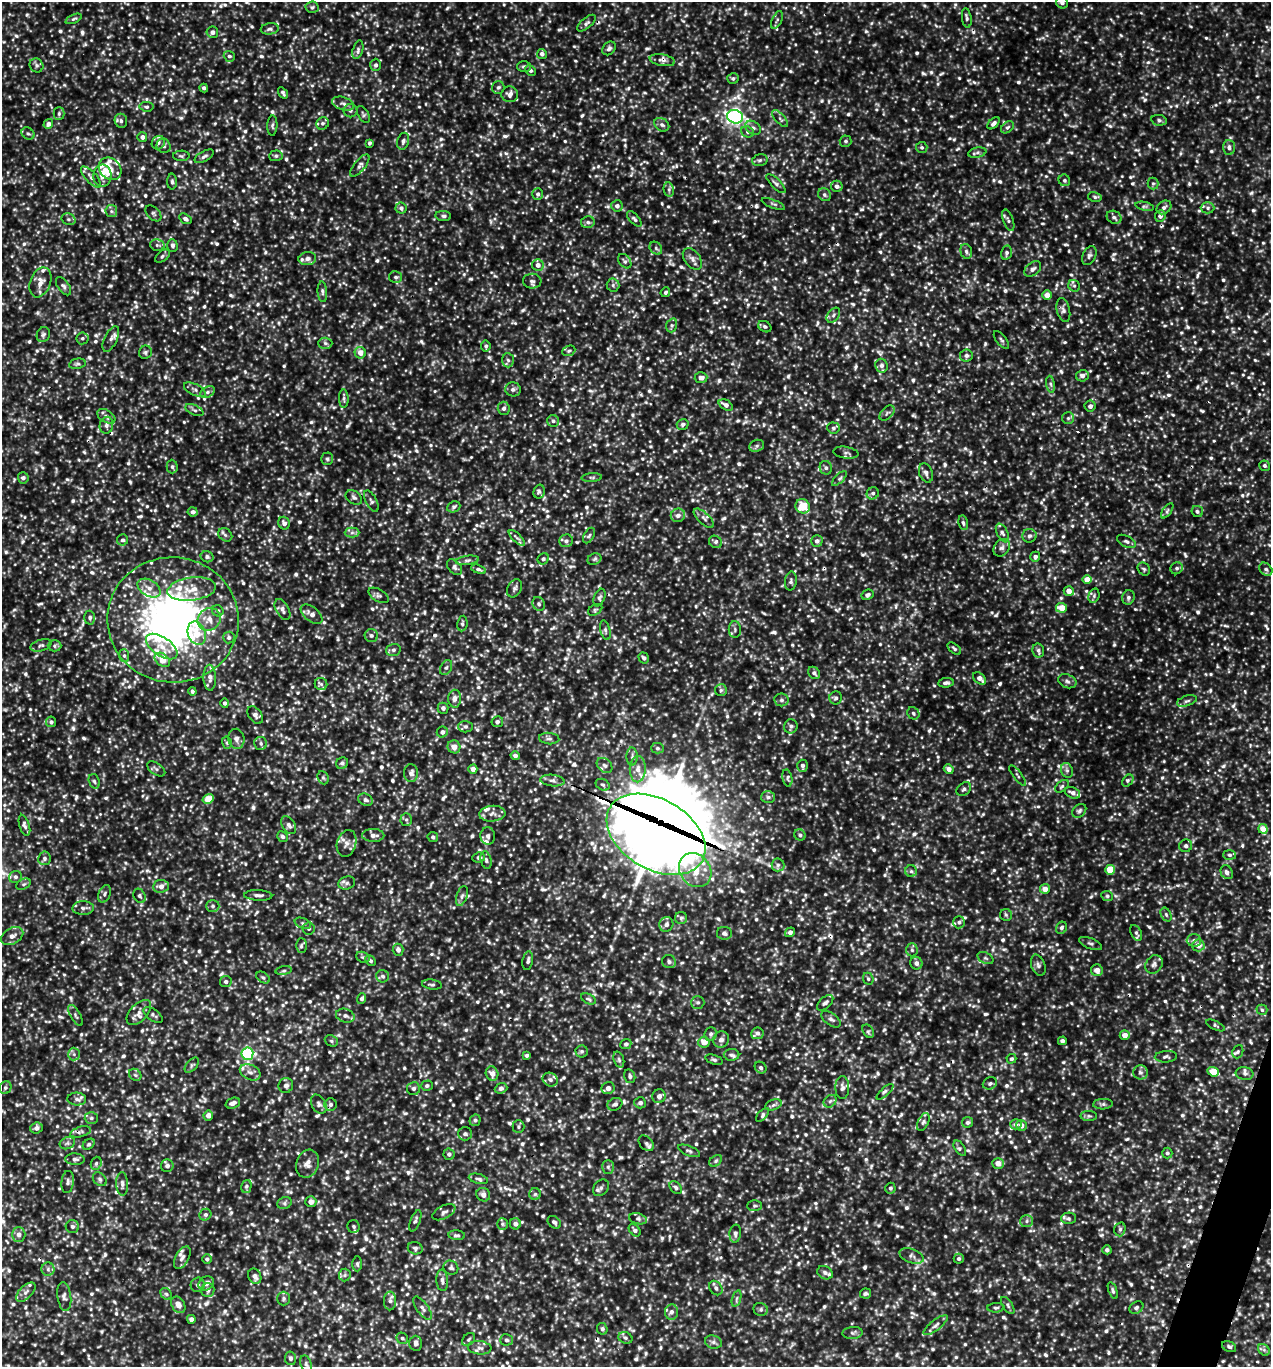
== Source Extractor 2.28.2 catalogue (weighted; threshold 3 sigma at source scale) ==
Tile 6 of 4 x 4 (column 2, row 2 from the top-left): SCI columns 1564-2832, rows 2762-4126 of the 5508 x 5497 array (HDU 1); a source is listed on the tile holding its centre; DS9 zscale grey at full resolution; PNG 1273 x 1369 px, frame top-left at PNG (2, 2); each listed source drawn as its Kron ellipse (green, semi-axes under 4 px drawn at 4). Shown black and unused: <1% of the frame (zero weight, under 3 of 5 exposures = <1% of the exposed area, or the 3 px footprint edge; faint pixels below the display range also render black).
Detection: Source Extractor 2.28.2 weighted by HDU 2 'WHT'; one run over the whole footprint, this tile lists its part. Background 0.188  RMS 0.043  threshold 0.193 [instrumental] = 3 sigma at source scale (4.5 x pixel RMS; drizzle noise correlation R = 1.50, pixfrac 1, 0.05/0.05 arcsec/px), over >= 5 px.
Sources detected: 1681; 7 too faint to see at this stretch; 8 cosmic-ray / hot-pixel residue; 1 long thin detection or spike segment (spike, bleed or trail) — neither listed nor drawn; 45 inside a brighter listed object's ellipse — not listed separately; of the other 1620, all 500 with FLUX_AUTO >= 8.9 (the completeness limit of this list) listed and drawn (1120 fainter detections not listed), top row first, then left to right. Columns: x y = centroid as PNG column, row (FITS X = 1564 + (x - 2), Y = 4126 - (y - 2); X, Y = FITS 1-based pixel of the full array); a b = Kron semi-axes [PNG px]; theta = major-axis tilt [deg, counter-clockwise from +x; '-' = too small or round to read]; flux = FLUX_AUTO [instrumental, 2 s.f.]
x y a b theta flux
1062 3 6 5 - 15
312 7 6 5 - 9.4
967 18 10 4 -82 11
74 19 8 4 24 9
777 20 9 4 65 11
586 23 11 5 41 13
270 29 9 5 7 13
212 32 6 5 - 18
609 48 7 6 - 13
358 50 9 5 73 12
542 54 5 5 - 16
229 56 6 5 - 10
662 60 13 5 -10 22
36 65 7 6 - 12
376 65 6 5 - 10
524 67 7 5 1 11
530 70 6 5 - 9.3
733 78 6 5 - 9.1
498 87 6 6 - 9.7
204 88 4 3 - 9.8
283 93 6 4 -55 10
510 94 8 8 - 24
343 104 11 6 -18 18
147 107 7 4 -6 9.4
350 111 7 6 - 11
59 113 6 5 - 10
363 114 9 5 -58 9.2
735 117 8 6 -14 1300
780 119 10 5 -47 14
1159 120 8 5 -11 10
121 121 7 6 - 12
323 123 6 6 - 9.8
994 123 7 4 44 14
48 124 5 4 - 19
662 125 8 6 -36 14
272 126 10 5 88 10
1007 127 7 5 39 9.8
753 128 8 6 -37 15
747 132 6 5 - 10
28 133 7 5 -37 9.8
142 137 5 5 - 19
403 141 8 6 73 14
846 141 6 6 - 9.8
158 143 7 6 - 15
369 143 4 3 - 9.8
164 146 7 6 - 12
922 147 6 5 - 9.5
1229 147 7 6 - 16
977 153 9 5 11 12
181 156 8 5 1 9.3
204 156 10 5 29 14
276 156 7 5 3 9.7
760 160 8 5 16 10
360 166 13 5 50 17
110 169 12 10 -47 42
102 176 11 9 86 41
91 177 13 5 -47 17
1064 180 6 5 - 9.4
172 182 8 5 -89 10
1153 183 6 5 - 8.9
776 184 13 4 -45 14
837 186 6 5 - 16
669 190 7 5 -79 11
538 194 6 5 - 13
824 195 7 6 - 11
1095 197 7 5 -11 9.6
773 204 12 3 -22 9.7
617 206 5 5 - 18
1145 206 9 3 -13 9.1
1164 207 8 6 37 14
401 208 5 5 - 13
1208 208 7 5 1 12
111 211 6 5 - 9.8
153 213 9 6 -45 11
443 216 8 5 -7 10
1160 216 6 5 - 18
1114 217 8 6 -28 13
69 219 7 5 -20 11
185 219 6 5 - 15
634 219 9 4 -48 10
1008 220 11 5 -70 12
588 222 7 5 9 11
157 245 7 5 -12 10
172 245 6 5 - 12
656 248 7 5 -47 9.6
966 251 7 5 -74 11
1006 253 7 5 76 11
1089 255 10 6 63 15
162 256 8 5 39 9.6
307 259 9 6 10 19
692 259 12 7 -52 22
625 261 8 5 -53 11
538 265 6 5 - 23
1033 269 9 6 40 15
396 277 6 6 - 10
532 281 9 7 -1 15
40 282 15 10 69 43
613 285 6 6 - 9.8
64 286 10 5 -55 13
1074 286 6 5 - 9.8
322 292 10 4 -86 11
665 292 5 4 - 9.5
1047 295 5 4 - 42
1063 310 12 6 -76 18
833 315 8 5 51 13
672 325 7 5 73 8.9
765 327 7 5 -31 9.6
43 335 8 6 63 11
82 338 6 6 - 10
111 339 14 6 64 18
1001 340 11 5 -52 11
325 343 7 5 0 11
486 346 5 4 - 10
569 351 7 5 22 9.4
145 352 7 6 - 10
360 353 6 5 - 38
966 356 6 6 - 13
508 360 7 6 - 12
77 364 8 5 10 9.4
881 366 7 6 - 16
1082 376 6 5 - 18
701 378 6 5 - 21
1051 384 8 4 -81 10
513 389 8 7 - 14
195 390 12 5 -26 15
207 392 8 5 27 12
344 399 9 5 -89 9.9
726 405 7 5 -31 23
1090 406 5 5 - 15
504 408 6 6 - 12
194 410 9 5 -25 11
887 413 9 5 46 12
106 416 10 6 -32 15
1068 418 6 6 - 9
553 421 6 6 - 9.3
683 424 6 5 - 11
106 425 8 6 78 16
833 428 6 5 - 11
757 446 7 6 - 12
846 453 12 6 -9 14
327 459 6 6 - 9.3
1264 466 5 5 - 9.8
172 467 7 5 -88 11
826 468 7 6 - 12
926 473 10 6 -70 18
592 477 10 4 4 9.5
23 478 5 5 - 14
839 478 9 3 45 9
539 492 7 5 76 11
873 493 6 5 - 12
354 497 9 6 -35 13
371 501 12 5 -63 13
803 506 7 7 - 99
454 507 7 5 23 9.5
1167 511 9 4 55 9.8
1197 511 6 5 - 9.9
193 512 5 4 - 15
678 515 7 6 - 21
704 518 13 5 -43 15
284 523 6 5 - 17
963 523 7 5 -81 11
352 533 7 5 1 12
1002 533 10 5 -63 14
225 535 7 6 - 11
589 536 8 5 62 10
1029 536 7 6 - 13
517 538 10 4 -44 12
122 540 5 5 - 11
566 541 7 6 - 14
817 541 6 5 - 18
1126 541 10 5 -25 13
715 542 7 6 - 11
1002 548 10 7 49 17
207 557 6 5 - 11
1035 557 5 5 - 16
543 559 6 5 - 9.2
594 559 7 5 23 10
467 560 12 4 7 13
454 567 9 6 -48 14
1177 568 6 5 - 11
478 569 7 4 -19 10
1144 569 7 5 -51 9.1
1266 569 7 5 -44 12
1087 579 5 4 - 50
791 581 9 5 85 12
149 588 12 8 -31 35
514 588 9 6 61 14
192 589 24 11 7 83
1069 591 5 4 - 34
379 595 11 6 -31 13
867 595 6 5 - 16
1094 596 7 5 71 9.1
1128 597 7 6 - 14
599 598 9 5 69 11
539 604 7 6 - 11
1061 608 5 5 - 64
282 609 11 6 -61 20
595 610 8 5 30 8.9
218 611 6 5 - 9.8
312 614 13 7 -39 29
90 618 7 5 90 12
209 619 12 10 44 42
173 620 66 62 -6 2200
462 623 8 5 82 9.3
605 630 10 5 -76 12
735 630 8 6 -90 12
197 633 12 8 -68 57
371 635 6 6 - 11
229 638 6 5 - 9.2
41 645 11 5 18 13
54 646 7 5 0 9.8
162 646 18 9 -35 65
954 649 8 4 -38 9
393 650 7 6 - 12
1038 651 7 6 - 13
124 656 6 5 - 9.7
644 658 6 5 - 13
162 660 8 6 -37 81
446 668 8 5 61 12
814 673 7 5 -49 13
210 678 13 6 -88 23
980 678 7 5 -41 26
1067 681 9 6 -22 16
946 683 7 5 9 13
321 684 6 6 - 11
721 690 6 6 - 10
192 691 4 4 - 9.8
836 698 6 6 - 11
455 699 9 6 89 20
781 700 7 6 - 12
1187 701 10 5 18 12
225 703 5 4 - 10
443 708 5 5 - 16
913 713 6 5 - 10
255 715 10 6 -54 16
51 722 5 5 - 11
497 722 6 5 - 13
791 726 7 6 - 13
465 727 7 5 0 11
442 732 5 5 - 16
236 739 10 8 -81 18
549 739 10 5 -5 14
227 743 6 5 - 9.5
261 743 6 6 - 11
454 747 6 6 - 34
657 748 6 5 - 9.2
515 756 5 4 - 15
632 757 9 5 -89 13
342 763 6 5 - 13
604 765 9 6 -42 16
802 766 6 5 - 15
156 769 10 5 -34 12
473 769 4 4 - 23
638 769 13 8 89 36
949 769 5 4 - 24
1067 770 8 6 -69 12
411 773 9 7 -86 19
1018 775 12 3 -52 9.2
323 778 7 5 -67 9.3
787 778 9 5 -79 10
94 781 7 5 -71 9.4
552 781 12 6 -6 19
1128 781 7 5 52 9.3
603 785 7 5 -30 10
1062 786 8 5 41 9
964 789 8 6 40 12
1072 793 8 5 -24 19
768 797 7 6 - 10
208 799 5 4 - 66
366 800 7 6 - 14
1079 811 8 6 46 11
492 814 13 8 5 27
406 819 6 5 - 10
24 825 11 5 -73 13
289 825 10 6 -58 18
1263 829 5 4 - 65
656 834 53 35 -30 12000
373 835 11 6 -1 26
800 835 6 5 - 10
488 836 9 7 -86 18
283 837 6 5 - 11
433 837 5 5 - 11
347 843 14 9 73 32
1186 846 6 6 - 13
1230 855 6 5 - 11
479 857 6 5 - 10
44 858 7 6 - 13
486 860 9 5 -77 11
778 865 6 6 - 11
695 870 18 15 -53 96
1110 870 5 5 - 96
911 871 6 6 - 9.3
1227 872 7 6 - 16
15 877 6 6 - 13
347 883 8 6 16 13
23 884 7 5 27 9.1
161 886 8 6 5 27
1045 889 5 5 - 35
105 894 9 6 68 12
258 895 14 5 -3 18
140 896 7 5 -61 12
462 896 10 5 71 14
1107 896 6 5 - 9.4
213 906 6 5 - 11
83 908 11 6 1 17
1006 915 6 6 - 9.2
1166 915 7 5 -63 9.3
681 918 6 6 - 9.5
959 922 6 6 - 10
303 923 8 5 -21 11
666 924 7 7 - 17
1061 928 6 5 - 12
309 929 6 6 - 9.9
790 932 5 4 - 15
724 933 7 6 - 14
1136 933 8 5 -64 10
12 936 12 8 29 26
1194 940 7 6 - 13
1090 944 12 5 -22 12
1198 945 6 6 - 34
301 946 7 5 -90 9.4
398 950 6 5 - 21
912 950 6 5 - 10
363 957 7 5 -21 10
985 958 8 5 -27 9.9
371 961 6 5 - 9.2
528 961 9 5 80 11
669 962 7 6 - 11
916 963 6 6 - 19
1154 964 10 8 51 18
1038 965 11 7 -71 15
1097 970 6 5 - 26
284 971 8 4 8 8.9
383 976 6 6 - 12
263 978 7 5 -37 8.9
868 979 6 5 - 9.1
226 982 6 5 - 10
432 985 10 5 -7 10
362 999 5 4 - 11
588 999 8 5 -26 9.9
698 1002 6 6 - 11
825 1003 10 5 41 14
1262 1010 5 5 - 9
139 1012 15 8 46 31
76 1015 12 5 -61 12
153 1015 11 5 -34 12
345 1016 9 6 -17 17
831 1019 11 6 -37 16
1215 1025 10 4 -26 8.9
868 1031 7 5 -59 8.9
757 1033 6 6 - 13
711 1034 7 6 - 13
1125 1035 5 5 - 32
721 1039 8 8 - 20
331 1041 7 5 -23 9.3
1062 1041 4 3 - 9.2
704 1042 6 5 - 50
626 1044 5 5 - 12
582 1051 6 6 - 10
1238 1052 7 5 69 9
74 1054 6 6 - 12
247 1054 6 6 - 510
527 1055 4 4 - 9.2
732 1055 8 6 -1 12
1166 1057 11 6 3 12
1011 1059 5 4 - 9.2
619 1060 8 5 -71 9.7
714 1060 9 4 -17 11
192 1065 9 5 48 9.5
761 1068 6 5 - 11
250 1072 11 7 -26 23
1140 1072 7 7 - 14
1213 1072 6 4 -20 85
1245 1073 9 6 -8 12
492 1074 7 6 - 27
135 1075 7 5 -45 9.6
630 1076 7 5 -76 12
550 1080 8 6 -29 16
990 1083 7 6 - 9.9
286 1085 7 7 - 16
427 1086 6 5 - 11
5 1088 6 6 - 9.4
501 1088 6 5 - 14
608 1088 6 6 - 22
842 1088 11 7 -90 19
413 1089 6 6 - 14
885 1092 10 3 42 10
659 1096 7 6 - 18
77 1099 9 6 -3 17
830 1101 7 5 43 11
233 1103 7 5 20 16
640 1103 6 5 - 12
319 1104 10 7 -60 16
330 1104 6 6 - 13
615 1104 8 6 25 13
1103 1104 10 5 3 12
774 1105 8 5 20 12
208 1115 5 4 - 28
762 1115 8 4 46 11
1089 1116 8 5 -1 9.9
91 1118 6 5 - 12
475 1120 6 5 - 9.9
923 1122 9 5 65 12
967 1122 5 5 - 10
1016 1124 6 5 - 14
1021 1125 5 5 - 25
518 1127 6 6 - 9
36 1128 6 5 - 18
81 1132 10 5 16 14
465 1134 7 6 - 15
67 1143 8 6 21 12
646 1143 9 6 -46 13
89 1144 6 5 - 9.3
960 1148 8 5 -55 10
689 1151 11 5 -22 11
1167 1153 5 5 - 10
449 1154 5 5 - 13
75 1159 9 6 -2 14
716 1161 7 5 42 9.1
96 1163 7 5 69 9.1
998 1163 5 5 - 42
307 1164 14 11 70 34
167 1166 6 6 - 16
608 1167 7 6 - 10
100 1179 8 6 -45 12
478 1179 10 5 -14 14
68 1182 11 6 84 14
122 1184 11 6 -87 16
246 1186 6 5 - 10
676 1187 7 5 -50 11
601 1188 9 7 48 15
890 1188 5 5 - 9.6
535 1194 6 5 - 9
483 1195 7 6 - 24
311 1202 5 5 - 24
284 1203 7 6 - 11
755 1206 7 5 1 8.9
444 1212 12 6 27 17
205 1215 6 5 - 11
1068 1218 7 5 0 11
638 1219 9 5 -13 10
415 1221 11 5 69 12
1027 1221 6 6 - 13
554 1222 7 5 -40 12
502 1224 6 5 - 9.1
515 1224 5 5 - 16
354 1226 6 6 - 10
72 1227 6 6 - 12
1120 1229 7 5 75 10
635 1230 7 5 -49 14
735 1233 9 6 86 15
19 1234 7 6 - 22
457 1235 8 5 -5 10
415 1248 7 6 - 12
1107 1250 4 4 - 12
912 1256 12 7 -20 17
182 1258 12 6 61 20
207 1259 5 4 - 10
959 1259 5 5 - 10
357 1264 7 5 -89 9
451 1268 7 7 - 11
48 1269 6 6 - 14
825 1273 8 6 -27 15
345 1275 6 6 - 10
255 1276 8 6 -66 19
442 1280 11 6 -85 16
206 1283 8 6 31 26
198 1285 7 7 - 15
716 1288 8 6 -54 13
208 1290 7 6 - 21
1113 1290 9 4 -70 9.3
26 1292 12 6 45 19
865 1293 5 5 - 9.8
166 1294 6 5 - 9.1
64 1297 14 7 -82 20
284 1298 7 6 - 10
736 1298 8 3 71 9.1
390 1301 9 6 89 16
178 1305 9 6 -56 35
1008 1305 10 5 -57 10
422 1308 13 6 -54 18
996 1308 8 4 4 8.9
1136 1308 7 5 34 10
761 1309 7 6 - 10
671 1312 7 6 - 16
191 1319 4 4 - 16
936 1325 15 5 38 19
602 1329 6 5 - 12
853 1333 10 6 3 12
402 1338 6 5 - 9.9
625 1338 7 5 -21 11
469 1339 7 5 45 9.3
506 1340 6 5 - 11
713 1342 8 6 -15 14
416 1343 7 6 - 14
1229 1347 7 5 -26 9.2
480 1348 12 6 -6 19
1264 1350 6 5 - 10
290 1358 7 5 -80 13
306 1364 9 5 -71 11
Overlapping masked pixels (flux is a lower limit): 5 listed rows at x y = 662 60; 735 117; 173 620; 656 834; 1038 965
Isophote crosses this tile's border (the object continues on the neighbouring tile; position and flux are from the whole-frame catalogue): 1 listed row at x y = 1062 3
Unlisted compact peaks at least as high as the median listed source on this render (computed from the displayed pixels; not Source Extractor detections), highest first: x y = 644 638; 170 80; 1081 667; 1005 290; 1131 1284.